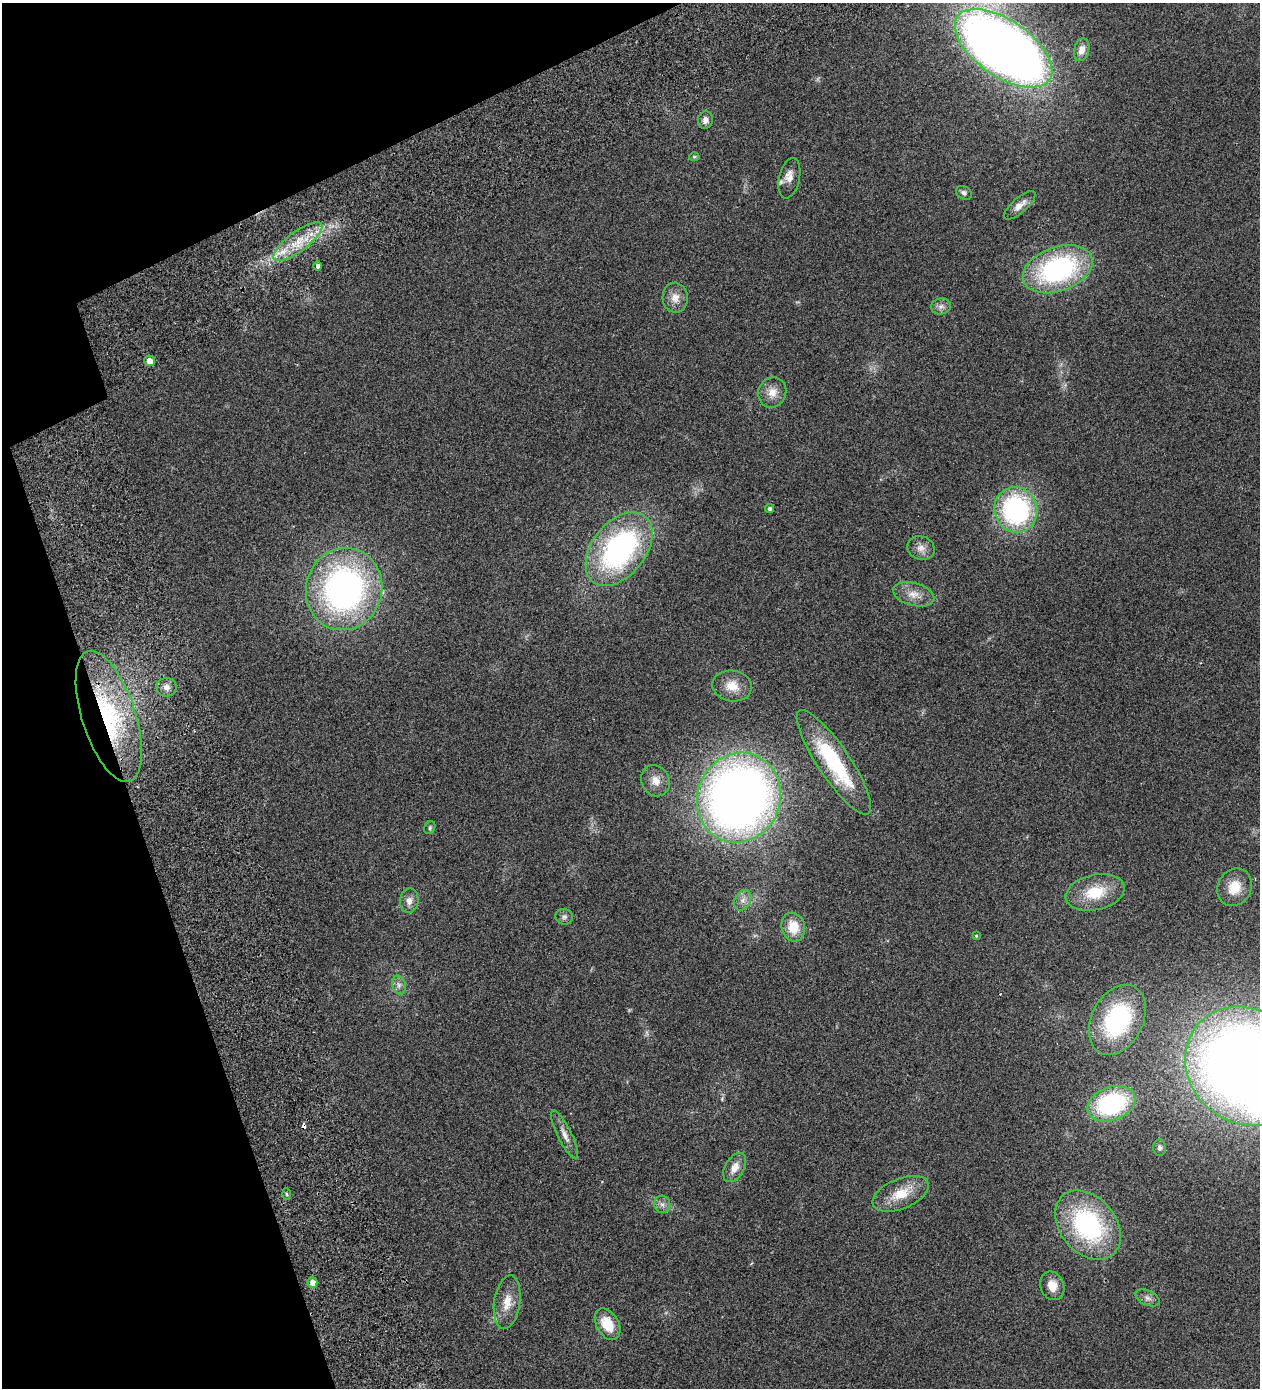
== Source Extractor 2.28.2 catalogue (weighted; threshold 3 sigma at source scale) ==
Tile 5 of 4 x 4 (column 1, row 2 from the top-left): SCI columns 460-1717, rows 2914-4299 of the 5825 x 5828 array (HDU 1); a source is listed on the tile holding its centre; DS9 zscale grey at full resolution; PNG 1262 x 1390 px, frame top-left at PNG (2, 3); each listed source drawn as its Kron ellipse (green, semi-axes under 4 px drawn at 4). Shown black and unused: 16% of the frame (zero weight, under 2 of 3 exposures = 10% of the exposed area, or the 3 px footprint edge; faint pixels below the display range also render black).
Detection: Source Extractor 2.28.2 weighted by HDU 2 'WHT'; one run over the whole footprint, this tile lists its part. Background 0.127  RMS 0.018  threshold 0.0796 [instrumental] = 3 sigma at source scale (4.5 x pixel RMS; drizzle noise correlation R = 1.50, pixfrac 1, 0.05/0.05 arcsec/px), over >= 5 px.
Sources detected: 54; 1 too faint to see at this stretch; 2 cosmic-ray / hot-pixel residue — neither listed nor drawn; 1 inside a brighter listed object's ellipse — not listed separately; the other 50 listed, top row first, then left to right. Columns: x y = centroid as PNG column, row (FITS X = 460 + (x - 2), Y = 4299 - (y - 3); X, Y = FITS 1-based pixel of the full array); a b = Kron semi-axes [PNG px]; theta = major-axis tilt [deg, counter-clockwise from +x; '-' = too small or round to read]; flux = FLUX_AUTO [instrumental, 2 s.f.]
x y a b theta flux
1004 48 56 28 -35 1900
1082 50 11 7 76 11
705 120 9 7 82 9.3
694 157 5 4 - 2.1
789 178 20 10 78 15
964 193 8 6 -34 4.8
1020 205 20 7 40 14
298 242 29 10 37 40
318 266 4 3 - 14
1058 269 36 22 20 280
675 298 15 12 -86 17
941 306 10 8 11 7.3
150 361 5 5 - 14
772 392 15 14 - 19
769 509 4 4 - 4
1016 510 23 21 -70 250
921 548 14 11 -16 12
619 549 42 27 52 340
344 589 41 38 74 530
914 594 21 11 -15 20
732 686 20 15 -10 26
166 687 10 9 - 10
109 716 68 26 -72 220
834 762 62 16 -56 150
656 781 16 13 -61 18
739 798 45 41 67 1400
430 828 7 5 62 2.9
1235 887 19 16 63 35
1095 892 30 17 12 56
743 900 11 7 62 9.1
409 901 12 9 85 10
564 917 9 8 - 5.7
793 927 14 11 -74 37
976 936 3 3 - 1.6
399 985 9 6 -76 7.1
1117 1020 37 26 63 190
1246 1066 63 56 -41 2300
1111 1104 25 16 20 210
565 1135 27 7 -63 14
1160 1148 8 6 -89 5.2
735 1167 16 9 61 17
287 1194 6 4 -88 2.1
901 1194 30 15 22 40
662 1204 9 8 - 7
1088 1225 39 28 -50 220
312 1282 5 5 - 12
1052 1286 15 11 -67 19
1147 1298 13 7 -25 7.3
507 1302 27 13 82 28
608 1324 17 11 -60 38
Overlapping masked pixels (flux is a lower limit): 1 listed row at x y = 109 716
Isophote crosses this tile's border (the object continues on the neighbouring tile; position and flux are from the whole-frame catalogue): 1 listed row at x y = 1246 1066